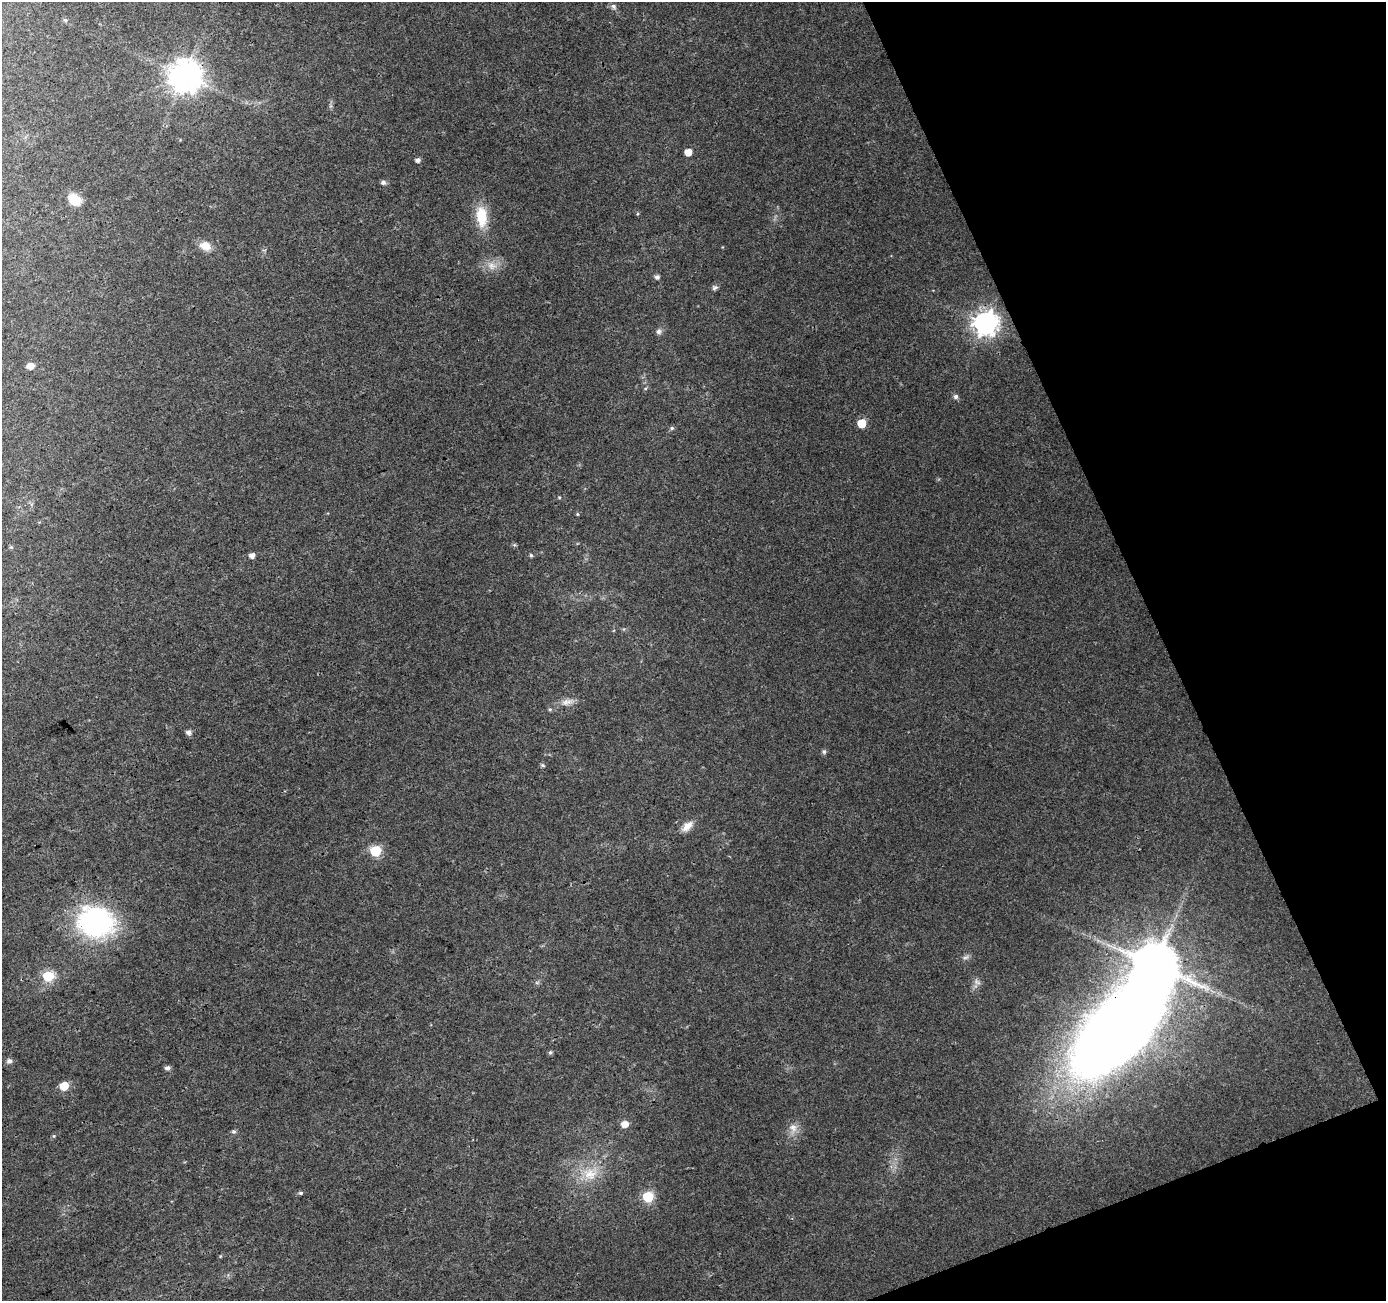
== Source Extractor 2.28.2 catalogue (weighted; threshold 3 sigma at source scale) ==
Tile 12 of 4 x 4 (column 4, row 3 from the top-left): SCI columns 4204-5587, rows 1406-2704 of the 5646 x 5464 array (HDU 1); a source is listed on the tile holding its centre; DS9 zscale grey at full resolution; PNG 1388 x 1303 px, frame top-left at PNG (2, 2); no overlay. Shown black and unused: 19% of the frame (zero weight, under 3 of 4 exposures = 5% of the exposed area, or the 3 px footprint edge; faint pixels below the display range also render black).
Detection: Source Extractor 2.28.2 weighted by HDU 2 'WHT'; one run over the whole footprint, this tile lists its part. Background 0.0235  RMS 0.0037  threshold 0.0166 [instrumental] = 3 sigma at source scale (4.5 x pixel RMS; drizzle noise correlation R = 1.50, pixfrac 1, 0.0396/0.0396 arcsec/px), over >= 5 px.
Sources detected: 47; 1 inside a brighter object's white glare — not listed; the other 46 listed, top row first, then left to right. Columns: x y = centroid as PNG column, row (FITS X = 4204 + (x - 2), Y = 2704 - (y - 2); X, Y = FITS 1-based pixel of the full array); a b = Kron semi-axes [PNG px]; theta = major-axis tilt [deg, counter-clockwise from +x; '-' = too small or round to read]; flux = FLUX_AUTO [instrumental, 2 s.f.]
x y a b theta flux
613 6 8 6 -48 1.1
65 20 6 5 - 0.63
185 76 10 10 - 640
688 152 5 5 - 4.3
418 160 5 5 - 1.1
383 182 6 6 - 1.1
74 199 15 10 -35 6.4
637 214 5 3 - 0.36
481 217 28 14 -86 9.7
205 246 14 10 -19 4.3
492 266 14 10 -14 3.4
657 277 5 5 - 1.3
715 287 8 6 26 0.9
985 323 8 8 - 300
658 331 8 7 - 1.2
30 366 6 6 - 2.9
956 397 6 6 - 1.1
861 423 6 5 - 11
672 428 6 5 - 0.65
559 497 4 4 - 0.39
577 514 5 4 - 0.4
11 547 6 4 -43 0.48
252 555 5 5 - 2.1
531 555 5 4 - 0.51
567 702 17 9 10 2.8
550 709 5 3 - 0.43
189 732 6 6 - 1.4
824 752 7 5 -90 0.72
543 765 6 5 - 0.56
687 826 16 9 42 3.2
375 851 6 6 - 27
96 922 45 36 -12 54
965 957 10 5 21 1
1154 965 11 11 - 1600
48 976 6 6 - 20
977 982 10 6 -44 1.3
550 1052 5 5 - 0.66
9 1061 7 7 - 1.2
168 1068 6 5 - 1.3
64 1086 6 5 - 9.7
624 1124 7 6 - 3.3
793 1128 13 10 -55 2.9
233 1132 6 5 - 0.74
590 1174 23 19 8 9.7
301 1193 6 4 -13 0.59
648 1197 6 6 - 25
Overlapping masked pixels (flux is a lower limit): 1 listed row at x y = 185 76